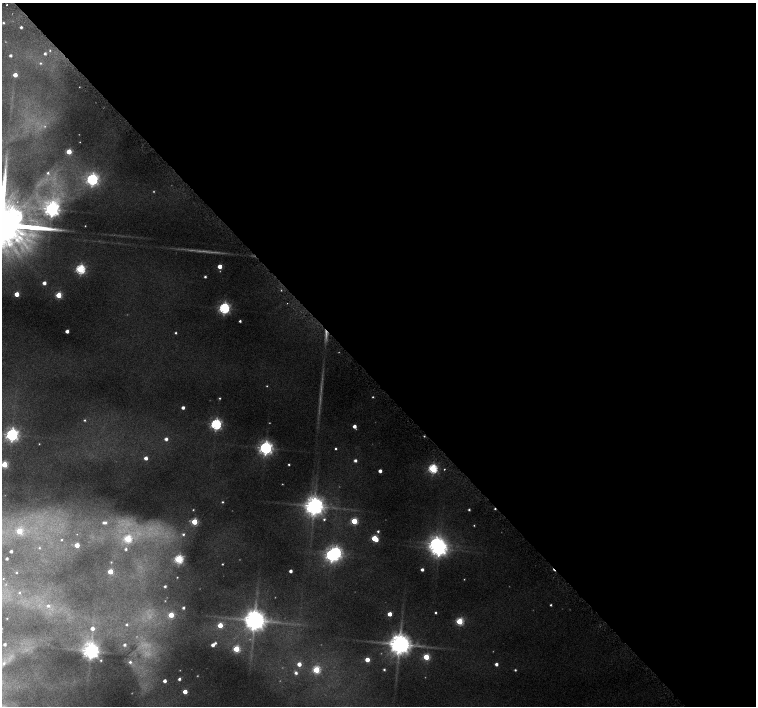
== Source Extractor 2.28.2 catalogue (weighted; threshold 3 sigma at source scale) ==
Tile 8 of 4 x 4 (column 4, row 2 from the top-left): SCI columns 4529-6036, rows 2975-4381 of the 6072 x 6030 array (HDU 1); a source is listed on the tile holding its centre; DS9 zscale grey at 2 x 2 block average (1 PNG px = mean of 2 x 2 image px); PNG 758 x 708 px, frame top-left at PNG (2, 3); no overlay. Shown black and unused: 54% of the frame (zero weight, under 4 of 8 exposures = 2% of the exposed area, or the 3 px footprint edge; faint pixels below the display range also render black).
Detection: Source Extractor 2.28.2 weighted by HDU 2 'WHT'; one run over the whole footprint, this tile lists its part. Background 0.09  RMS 0.0094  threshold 0.0386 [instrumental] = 3 sigma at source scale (4.09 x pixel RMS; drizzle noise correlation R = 1.36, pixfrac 0.8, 0.0396/0.0396 arcsec/px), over >= 5 px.
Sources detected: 131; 11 too faint to see at this stretch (2 x 2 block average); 2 inside a brighter object's white glare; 3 cosmic-ray / hot-pixel residue — not listed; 1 inside a brighter listed object's ellipse — not listed separately; the other 114 listed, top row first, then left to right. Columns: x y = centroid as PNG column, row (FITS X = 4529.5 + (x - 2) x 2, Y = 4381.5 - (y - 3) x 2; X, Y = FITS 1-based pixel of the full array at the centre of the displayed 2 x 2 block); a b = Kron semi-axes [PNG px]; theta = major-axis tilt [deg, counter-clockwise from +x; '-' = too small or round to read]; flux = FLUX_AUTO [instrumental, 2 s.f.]
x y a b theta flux
7 5 2 2 - 2.1
3 23 3 3 - 3.1
21 27 2 2 - 5
50 50 3 2 - 1.5
45 53 3 2 - 4.9
10 55 3 2 - 5.5
40 63 3 3 - 2.6
15 75 3 3 - 23
80 142 2 2 - 0.8
69 151 3 3 - 62
48 173 4 4 - 4.7
92 179 4 4 - 470
52 209 5 4 - 1000
85 226 2 2 - 1.1
220 266 3 3 - 30
80 269 4 3 - 260
205 277 2 2 - 4.1
44 283 3 3 - 12
281 290 3 2 - 1.4
17 294 3 3 - 38
58 295 3 3 - 77
287 303 2 2 - 1.1
224 308 4 4 - 420
240 321 2 2 - 4
67 331 3 2 - 13
176 333 2 2 - 2.5
326 334 15 3 88 13
267 386 2 2 - 1.5
373 397 2 2 - 2
220 398 2 2 - 2.2
183 408 2 2 - 9.3
85 420 3 3 - 2.6
216 424 4 4 - 420
354 426 3 3 - 13
12 435 4 4 - 700
166 439 3 3 - 9.6
39 444 2 2 - 1.1
266 448 4 4 - 800
336 448 2 2 - 2.6
146 458 3 3 - 13
355 460 3 3 - 7.1
4 464 3 3 - 100
289 464 2 2 - 2.6
433 469 4 3 - 240
444 469 2 2 - 1.7
380 471 3 2 - 12
282 484 2 2 - 1.1
222 502 3 2 - 2.4
314 506 5 5 - 2000
193 510 3 2 - 1.7
469 510 2 2 - 3.1
324 519 3 3 - 3.4
354 521 3 3 - 87
194 522 3 3 - 82
103 523 4 3 - 4.3
474 525 3 2 - 1.5
19 531 3 3 - 58
378 531 3 3 - 3.6
183 534 4 4 - 5.1
375 538 4 3 - 84
128 539 4 3 - 100
61 540 3 3 - 2
77 545 3 3 - 28
39 548 3 2 - 1.5
126 549 3 3 - 3.6
439 549 5 4 - 1000
11 551 2 2 - 5.4
332 555 4 4 - 630
7 558 2 2 - 4.6
179 559 3 3 - 190
111 562 3 2 - 1.5
222 564 2 2 - 1.7
422 569 3 2 - 7.5
110 571 3 3 - 47
290 571 2 2 - 9.3
16 573 2 2 - 1.4
177 577 2 2 - 1.3
3 578 2 2 - 0.77
464 579 2 2 - 1.1
165 586 2 2 - 3.8
19 593 4 3 - 3.2
551 605 2 2 - 2.9
48 606 5 4 - 7.6
183 608 3 2 - 5.1
436 613 2 2 - 2.9
389 614 3 3 - 23
171 615 3 3 - 59
7 618 3 2 - 1.2
254 620 6 5 - 2700
459 621 3 3 - 120
126 624 3 3 - 2.9
220 625 3 3 - 48
92 628 3 3 - 15
215 643 3 3 - 4
5 644 3 3 - 6.2
399 644 5 5 - 2800
124 645 3 3 - 5.4
213 645 3 3 - 11
236 649 3 3 - 97
91 651 5 4 - 1300
426 657 3 3 - 83
367 659 3 3 - 30
101 660 3 2 - 2.1
130 662 4 4 - 5.3
4 663 6 5 - 9.3
299 664 3 3 - 18
496 664 3 2 - 8.8
384 669 3 2 - 3.2
316 670 3 3 - 130
515 670 2 2 - 2.9
296 673 3 3 - 7.1
179 679 3 2 - 6.1
165 681 3 3 - 11
185 692 3 3 - 28
Overlapping masked pixels (flux is a lower limit): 1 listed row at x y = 326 334
Isophote crosses this tile's border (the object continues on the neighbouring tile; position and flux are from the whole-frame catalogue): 1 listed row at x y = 4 464